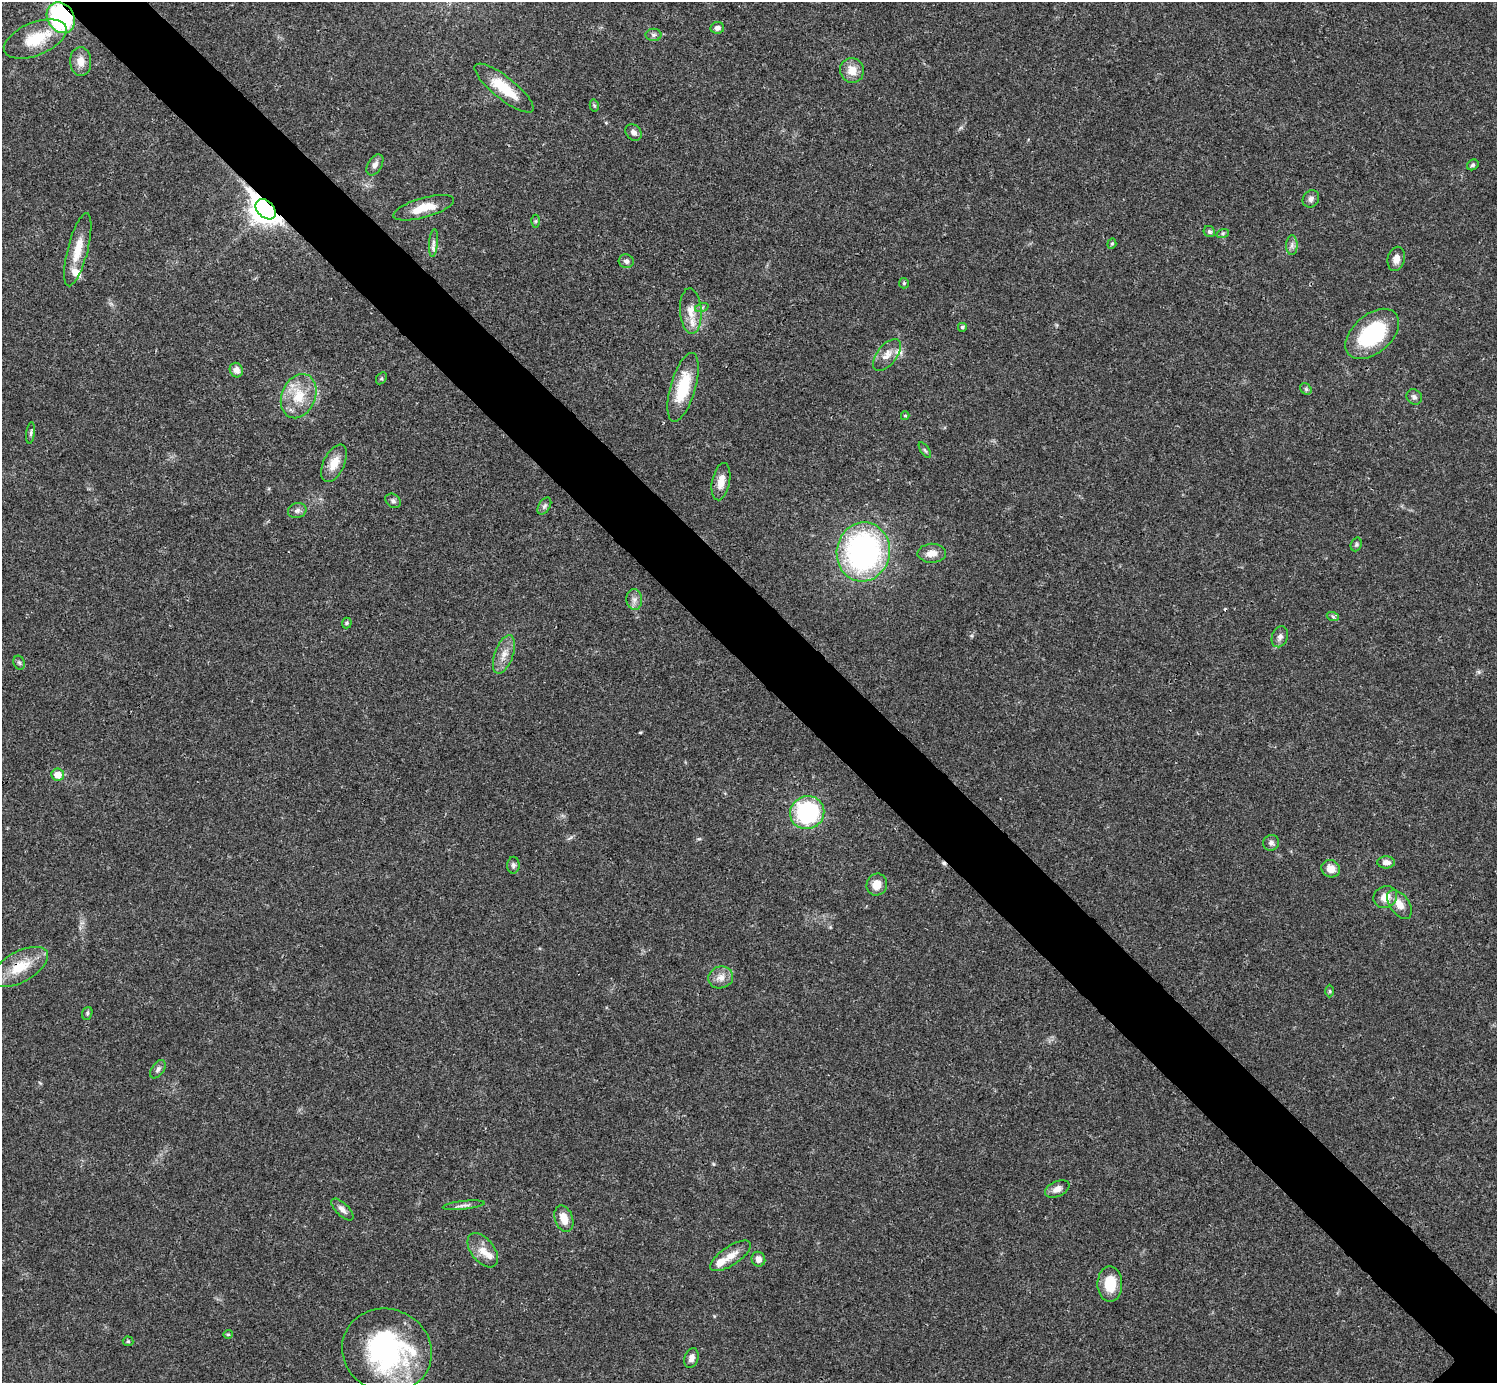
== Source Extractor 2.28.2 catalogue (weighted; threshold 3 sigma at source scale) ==
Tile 11 of 4 x 4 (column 3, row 3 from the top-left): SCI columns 2990-4484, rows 1539-2919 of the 5981 x 5981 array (HDU 1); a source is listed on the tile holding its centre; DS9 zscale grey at full resolution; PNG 1499 x 1385 px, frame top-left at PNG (2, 2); each listed source drawn as its Kron ellipse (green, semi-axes under 4 px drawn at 4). Shown black and unused: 6% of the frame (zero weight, under 3 of 4 exposures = <1% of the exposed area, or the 3 px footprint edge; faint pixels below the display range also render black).
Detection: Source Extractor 2.28.2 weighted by HDU 2 'WHT'; one run over the whole footprint, this tile lists its part. Background 0.021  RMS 0.0022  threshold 0.00995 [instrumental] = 3 sigma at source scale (4.5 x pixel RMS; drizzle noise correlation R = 1.50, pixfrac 1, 0.05/0.05 arcsec/px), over >= 5 px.
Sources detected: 85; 2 cosmic-ray / hot-pixel residue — neither listed nor drawn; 5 inside a brighter listed object's ellipse — not listed separately; the other 78 listed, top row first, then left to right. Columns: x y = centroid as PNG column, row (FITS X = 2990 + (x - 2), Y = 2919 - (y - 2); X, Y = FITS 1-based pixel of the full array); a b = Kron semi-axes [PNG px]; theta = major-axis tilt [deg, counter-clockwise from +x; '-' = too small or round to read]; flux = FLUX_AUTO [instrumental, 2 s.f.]
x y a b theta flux
61 18 16 13 -57 36
717 28 7 6 - 0.8
653 35 8 6 -1 0.62
35 39 33 16 22 7.8
81 61 14 10 -87 2.4
852 70 12 12 - 2.7
504 88 36 11 -38 7.3
594 105 6 4 -77 0.3
634 132 9 7 -47 0.94
375 165 11 7 59 0.99
1473 165 6 5 - 0.41
1311 199 9 8 - 0.89
424 208 31 9 16 4.6
266 209 12 8 -45 280
536 221 6 4 89 0.3
1209 232 6 5 - 0.54
1223 233 6 4 19 0.37
433 243 14 4 85 0.8
1112 244 5 4 - 0.29
1292 245 10 5 89 0.86
78 250 37 10 75 4.6
1396 259 12 8 76 1.6
626 261 7 7 - 0.71
904 283 5 5 - 0.31
702 307 7 4 19 0.42
691 311 22 11 -86 3.1
962 327 4 4 - 0.5
1372 334 31 19 41 18
887 355 19 9 51 2.2
236 370 7 6 - 1.2
381 378 6 5 - 0.34
683 387 35 12 74 9.1
1306 389 6 5 - 0.43
299 396 23 17 67 6.3
1414 397 8 7 - 0.74
905 416 4 4 - 0.31
31 433 11 3 84 0.46
925 450 9 3 -56 0.36
334 463 20 10 64 3.2
721 482 19 9 79 2.4
393 501 8 6 -38 0.65
544 506 9 5 58 0.63
297 510 9 7 18 0.85
1356 544 7 5 70 0.42
863 552 29 26 79 57
932 553 14 9 2 2.2
634 600 10 8 -88 1.1
1333 617 6 4 -20 0.33
347 623 5 5 - 0.35
1280 637 11 7 68 0.95
504 654 20 9 70 2.4
19 663 7 5 -68 0.44
58 775 6 6 - 2.5
807 813 17 16 - 25
1271 843 8 7 - 0.77
1386 862 9 6 0 1.2
513 865 8 6 87 0.6
1331 869 9 8 - 2.2
877 884 11 10 - 2.5
1385 897 12 10 31 2.5
1399 904 16 9 -54 2.3
20 967 31 15 29 6.4
721 977 12 11 - 1.8
1330 991 6 4 -89 0.34
87 1013 6 5 - 0.4
158 1069 10 6 55 0.67
1057 1189 13 7 25 1.4
464 1205 21 3 6 0.84
342 1209 14 6 -45 1.2
564 1219 14 9 -70 2.8
483 1250 20 11 -52 2.7
730 1256 23 9 34 2.8
758 1259 7 6 - 1.3
1110 1284 18 12 -89 5.4
228 1334 5 4 - 0.25
128 1341 5 5 - 0.3
387 1351 45 41 -21 39
691 1358 10 7 73 1.1
Overlapping masked pixels (flux is a lower limit): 3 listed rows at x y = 61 18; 266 209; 20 967